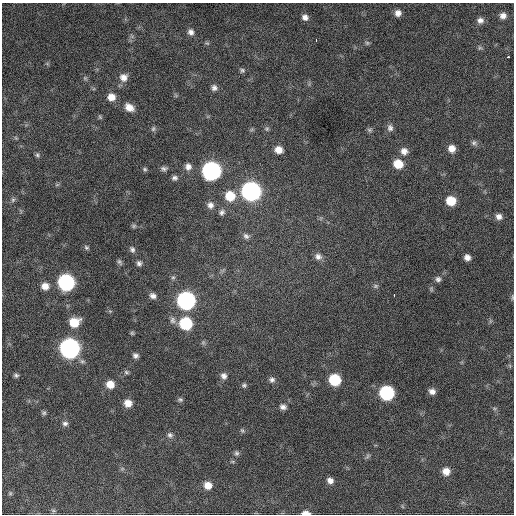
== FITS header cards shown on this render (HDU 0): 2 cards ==
NAXIS1  =                  512 / Axis length
NAXIS2  =                  512 / Axis length

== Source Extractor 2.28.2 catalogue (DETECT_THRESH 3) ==
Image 512 x 512 px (HDU 0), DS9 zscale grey, 1 PNG px = 1 image px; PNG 516 x 516 px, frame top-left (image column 1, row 512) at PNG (2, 3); no overlay
Background 652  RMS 26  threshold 76.5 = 3 sigma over >= 5 px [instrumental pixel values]
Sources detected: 91; all 91 listed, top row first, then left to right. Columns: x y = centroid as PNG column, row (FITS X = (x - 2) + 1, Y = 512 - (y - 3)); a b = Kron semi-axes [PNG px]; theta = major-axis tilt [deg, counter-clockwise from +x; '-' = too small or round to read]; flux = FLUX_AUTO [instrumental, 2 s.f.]
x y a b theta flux
398 13 7 7 - 10000
503 16 7 7 - 9600
305 17 7 6 - 8300
480 20 8 7 - 8300
191 32 8 7 - 7600
316 40 3 2 - 6400
207 43 7 4 -43 2400
367 43 6 6 - 3200
480 48 6 6 - 3200
508 57 3 2 - 5100
242 70 7 6 - 3600
123 77 10 10 - 13000
85 78 7 4 -45 2900
214 88 8 7 - 6600
111 97 8 8 - 16000
129 107 11 8 -33 16000
100 117 6 5 - 2400
390 128 9 7 -72 6600
153 129 7 5 74 3500
267 129 7 7 - 3600
369 130 7 6 - 3400
16 138 6 4 -44 2000
474 143 9 7 -25 4800
452 149 8 8 - 14000
278 150 8 7 - 15000
404 151 9 9 - 11000
37 155 6 6 - 3400
398 164 9 8 - 34000
188 167 10 9 - 9800
145 169 6 6 - 3100
164 169 8 6 4 5000
211 171 9 9 - 740000
174 178 7 6 - 5400
57 185 7 4 1 2600
251 191 10 9 - 780000
230 196 10 10 - 40000
13 200 7 5 68 3800
451 201 8 8 - 36000
210 205 9 9 - 8900
222 212 8 7 - 5400
499 216 8 7 - 8300
134 226 7 5 1 3200
246 236 9 7 -31 5700
86 247 7 6 - 3400
132 249 8 7 - 5300
318 257 9 8 - 8600
467 257 6 5 - 8700
119 262 9 5 -57 3900
139 263 7 6 - 5200
173 277 6 5 - 3100
438 279 7 7 - 5300
66 282 9 9 - 400000
45 286 8 7 - 14000
376 286 8 5 27 3400
394 295 3 2 - 4400
153 296 8 7 - 7700
512 297 9 3 90 2600
186 301 9 9 - 620000
173 320 10 8 -67 7100
74 322 9 8 - 37000
186 323 9 8 - 110000
132 333 5 5 - 2400
70 348 9 9 - 920000
135 356 7 6 - 5800
510 366 6 4 -71 2300
126 372 7 5 -17 3300
16 375 6 5 - 3600
224 376 8 7 - 7500
272 380 8 7 - 5800
335 380 8 8 - 81000
110 384 8 8 - 20000
244 385 6 6 - 3700
432 391 7 6 - 8500
387 393 9 8 - 230000
180 400 7 5 -2 3400
128 403 8 8 - 16000
283 407 8 7 - 7200
494 408 6 4 -19 2500
44 413 6 6 - 3500
65 423 8 6 9 5300
242 431 8 5 -49 3000
170 435 8 7 - 5400
236 453 7 6 - 3900
367 456 8 5 46 3300
122 469 6 4 19 2500
446 471 8 8 - 16000
330 480 7 6 - 8600
208 485 8 8 - 17000
10 493 5 5 - 2100
53 511 6 5 - 2600
306 513 8 4 -2 12000
At the frame edge (FLAGS 8, measured only in part): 2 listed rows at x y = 512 297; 306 513